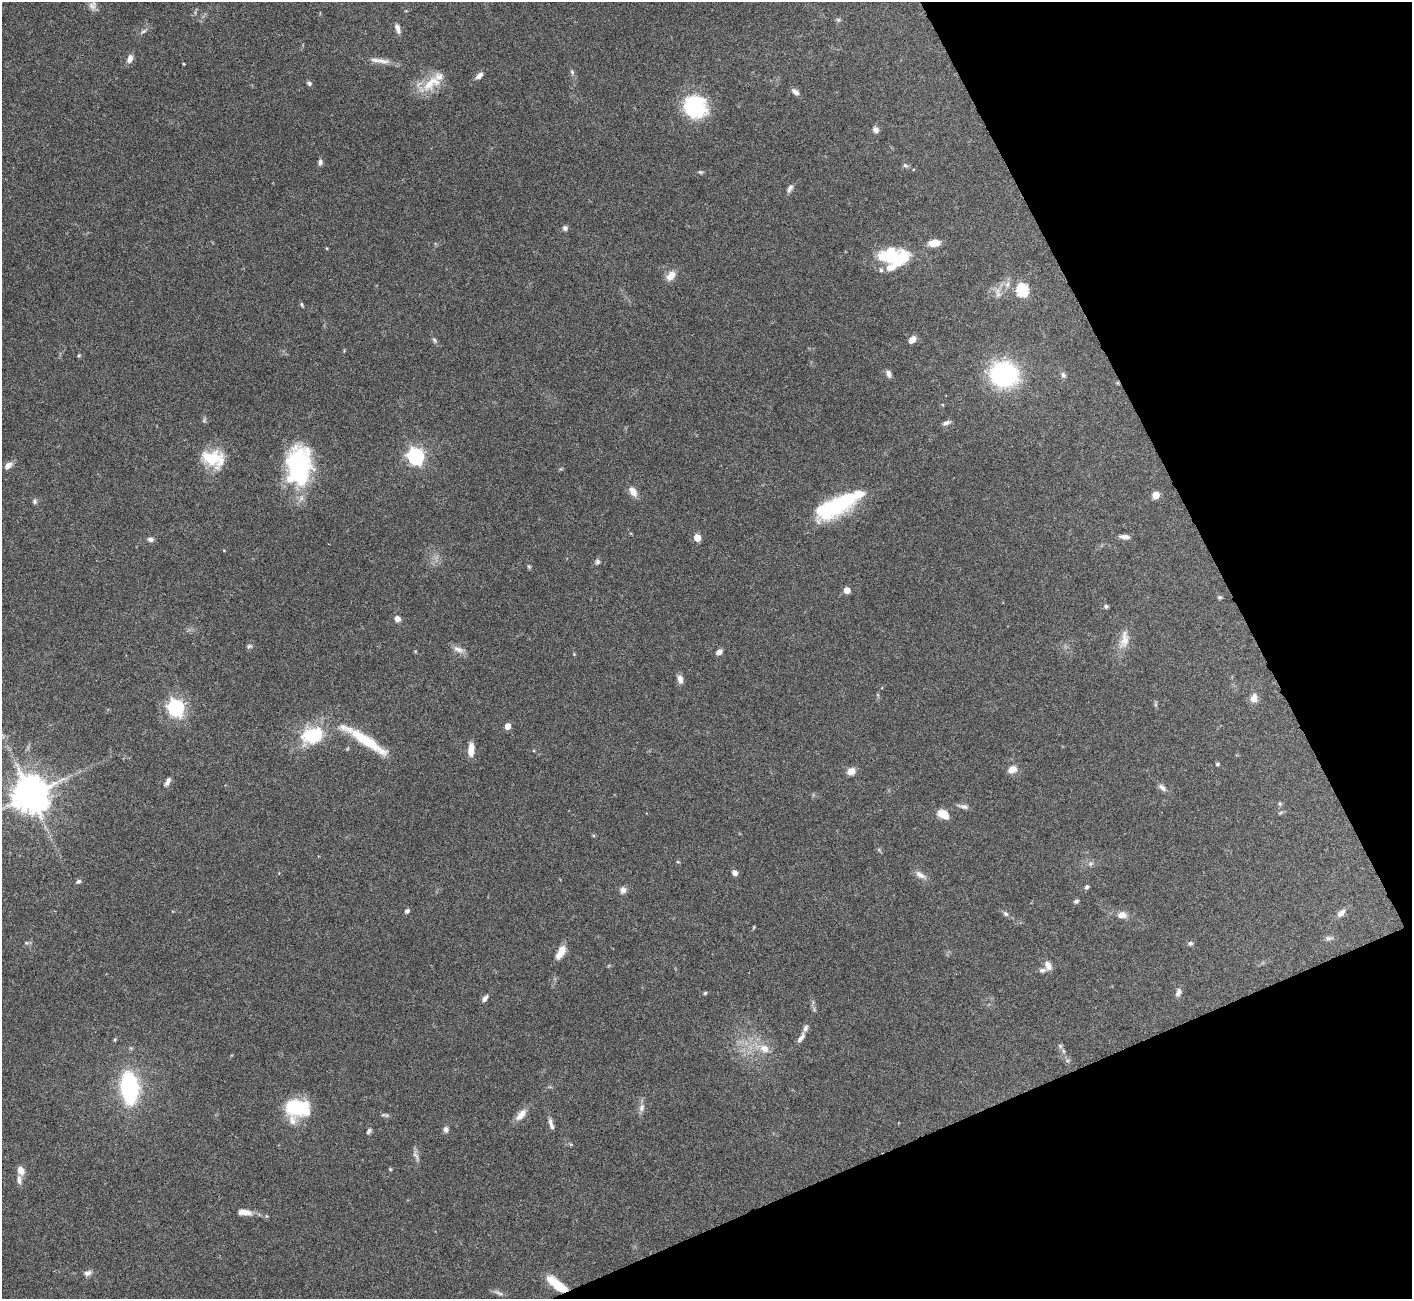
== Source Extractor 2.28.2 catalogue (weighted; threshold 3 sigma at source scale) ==
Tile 12 of 4 x 4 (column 4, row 3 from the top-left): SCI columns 4231-5640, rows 1453-2749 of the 5644 x 5631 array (HDU 1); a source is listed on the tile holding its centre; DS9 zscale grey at full resolution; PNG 1414 x 1301 px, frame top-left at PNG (2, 2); no overlay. Shown black and unused: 21% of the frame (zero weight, under 3 of 6 exposures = <1% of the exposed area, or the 3 px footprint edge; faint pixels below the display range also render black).
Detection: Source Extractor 2.28.2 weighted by HDU 2 'WHT'; one run over the whole footprint, this tile lists its part. Background 0.0973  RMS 0.0033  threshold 0.0137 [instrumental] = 3 sigma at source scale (4.09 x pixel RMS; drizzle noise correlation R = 1.36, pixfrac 0.8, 0.05/0.05 arcsec/px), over >= 5 px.
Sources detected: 122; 1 too faint to see at this stretch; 3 inside a brighter object's white glare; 1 cosmic-ray / hot-pixel residue — not listed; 6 inside a brighter listed object's ellipse — not listed separately; the other 111 listed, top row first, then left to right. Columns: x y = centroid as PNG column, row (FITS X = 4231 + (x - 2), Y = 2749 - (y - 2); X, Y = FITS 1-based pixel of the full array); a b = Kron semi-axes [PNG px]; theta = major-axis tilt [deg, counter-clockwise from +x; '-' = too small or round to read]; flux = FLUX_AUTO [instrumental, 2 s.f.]
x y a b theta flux
93 6 11 10 - 1.5
838 20 6 5 - 0.54
397 28 10 5 -72 1.6
144 31 9 5 27 0.76
130 59 11 7 73 1.8
382 61 21 7 -7 2.7
184 64 3 2 - 0.29
572 72 6 5 - 0.57
479 75 10 6 40 1.6
309 83 6 5 - 0.67
429 84 24 15 50 7.5
795 92 10 5 -38 1.4
695 107 22 20 -35 28
875 129 9 7 -60 1
320 162 8 6 86 0.87
905 165 7 5 -29 0.61
700 172 7 5 -19 0.48
790 188 12 5 66 1.1
565 228 6 6 - 0.87
934 243 11 6 7 4.9
892 257 27 22 -27 18
671 276 16 9 55 2.6
1007 284 8 6 85 1.3
1022 290 6 6 - 36
998 293 15 7 -77 1.7
302 304 7 3 -69 0.42
434 340 8 5 -50 0.64
912 340 9 6 48 2
79 355 5 3 - 0.33
888 374 11 6 -72 1.1
1004 374 15 13 -17 72
1063 375 8 6 -62 0.83
946 423 12 5 22 1
416 456 7 6 - 97
213 458 29 19 -17 11
8 465 10 7 35 1.8
297 466 40 27 81 38
633 491 13 8 -55 2.4
1156 495 5 5 - 6.2
35 501 7 6 - 0.72
838 505 51 19 29 28
1124 537 11 5 -6 1.5
697 538 5 5 - 6
150 539 8 6 -10 1.1
224 550 4 3 - 0.22
597 562 6 6 - 0.76
529 566 6 5 - 0.45
847 590 5 5 - 3.4
1220 597 5 5 - 0.5
1106 606 5 5 - 0.63
397 619 6 6 - 1.7
1124 640 27 11 80 4.1
249 646 7 5 35 0.64
458 649 16 7 -21 1.8
719 652 7 5 36 1.3
680 679 10 6 -76 1.7
1254 698 13 9 81 1.9
176 708 7 6 - 110
507 726 5 4 - 2.9
313 735 26 17 16 16
367 741 60 12 -34 14
471 749 15 6 87 3.5
1217 764 4 4 - 0.54
1012 769 11 8 20 2.5
851 771 9 7 24 2.6
168 782 12 5 62 1.2
1162 787 13 6 -43 1.3
30 795 10 10 - 920
1280 804 6 4 -47 0.45
963 806 15 5 -12 1.2
943 814 12 7 -32 4.9
678 862 5 3 - 0.29
1090 863 7 6 - 0.88
735 873 5 5 - 1.7
920 875 16 7 -31 1.9
78 881 7 5 31 0.68
1087 887 6 5 - 0.63
623 890 9 8 - 1.3
1076 901 5 5 - 0.77
407 911 5 4 - 1
1341 913 11 6 43 1.6
1006 914 8 6 -44 0.8
1122 915 12 8 -3 2.2
754 927 5 3 - 0.28
1329 938 12 5 0 0.89
26 943 6 4 18 0.42
1190 943 6 5 - 0.74
560 952 17 8 60 3.4
1048 965 12 8 -66 1.9
1178 992 11 6 69 1.3
705 993 5 4 - 0.38
485 998 9 5 52 1.2
801 1038 17 6 55 1.6
1060 1046 7 4 -90 0.6
764 1049 13 10 -30 3.4
129 1088 23 13 -84 46
297 1108 25 15 -1 19
642 1108 11 7 77 1.5
383 1115 8 4 -1 0.61
521 1115 18 8 49 3
551 1124 16 5 -72 1.4
446 1129 8 7 - 1
369 1131 9 4 61 0.69
416 1155 16 5 -65 1.2
390 1169 5 4 - 0.35
21 1171 10 7 -65 2.5
19 1180 13 5 -88 1.3
244 1212 17 7 -6 2.9
88 1273 11 7 14 1.4
557 1284 25 9 -37 7.7
499 1293 14 4 -20 1
Overlapping masked pixels (flux is a lower limit): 1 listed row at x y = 557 1284